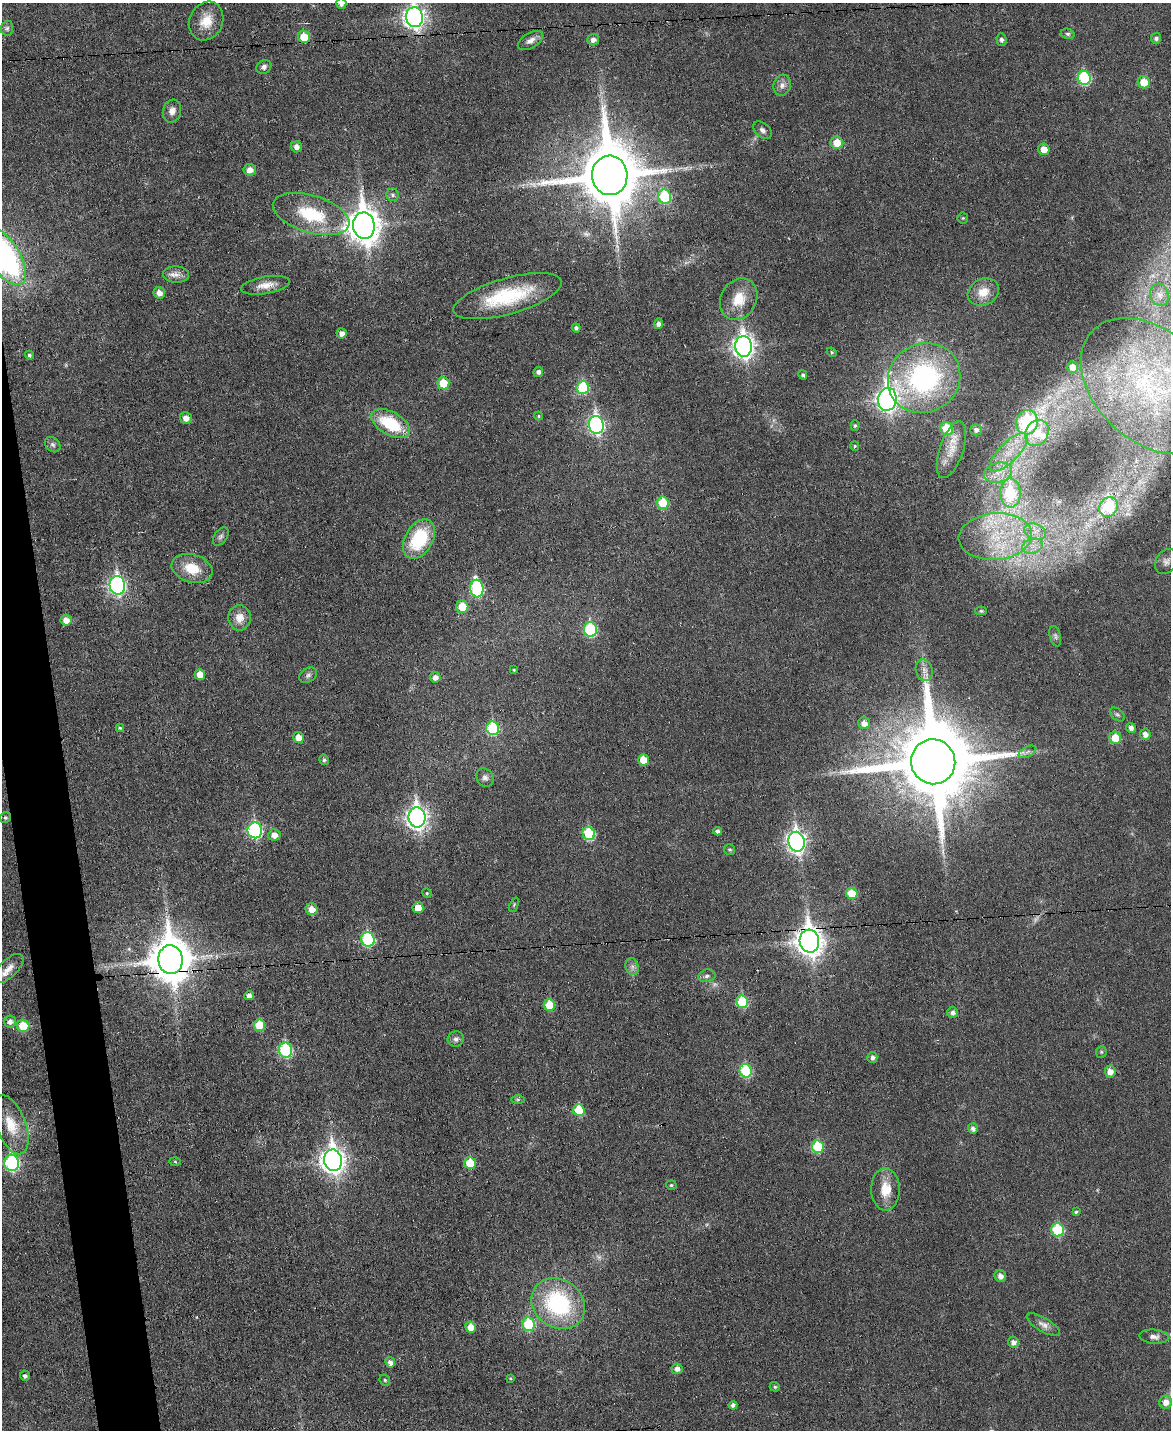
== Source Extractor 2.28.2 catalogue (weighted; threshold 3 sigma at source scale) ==
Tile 7 of 4 x 3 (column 3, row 2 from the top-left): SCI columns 2338-3506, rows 1558-2985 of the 4676 x 4653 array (HDU 1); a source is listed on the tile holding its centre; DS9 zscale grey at full resolution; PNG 1173 x 1432 px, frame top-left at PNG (2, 3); each listed source drawn as its Kron ellipse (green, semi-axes under 4 px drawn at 4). Shown black and unused: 3% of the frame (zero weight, under 3 of 6 exposures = <1% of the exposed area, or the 3 px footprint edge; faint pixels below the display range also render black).
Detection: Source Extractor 2.28.2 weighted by HDU 2 'WHT'; one run over the whole footprint, this tile lists its part. Background 0.0383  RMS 0.0043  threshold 0.0175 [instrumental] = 3 sigma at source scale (4.09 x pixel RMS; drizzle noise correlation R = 1.36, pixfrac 0.8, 0.05/0.05 arcsec/px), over >= 5 px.
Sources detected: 169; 3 too faint to see at this stretch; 1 long thin detection or spike segment (spike, bleed or trail) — neither listed nor drawn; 7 inside a brighter listed object's ellipse — not listed separately; the other 158 listed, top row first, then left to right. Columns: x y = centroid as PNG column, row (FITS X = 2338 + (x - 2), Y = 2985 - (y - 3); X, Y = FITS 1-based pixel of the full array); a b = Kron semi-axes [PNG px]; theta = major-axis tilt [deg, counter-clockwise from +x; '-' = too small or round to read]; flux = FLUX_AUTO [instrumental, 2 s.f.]
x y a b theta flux
341 3 5 5 - 1.9
414 17 10 8 -84 210
206 21 20 16 66 8
7 28 7 6 - 1
1068 34 7 5 -14 0.81
304 37 6 6 - 7.7
1156 38 5 5 - 1.2
1001 39 6 5 - 1.1
530 40 14 7 31 2.5
593 40 6 5 - 1.8
264 67 8 6 33 1.3
1084 78 7 6 - 34
1144 82 6 6 - 6.7
782 85 11 8 75 2.4
172 111 11 9 75 2.7
762 130 10 7 -43 1.5
837 143 6 6 - 6.7
296 147 6 5 - 2.1
1044 149 6 5 - 4.6
250 170 6 6 - 3
610 175 20 17 -86 3300
393 195 6 6 - 1
665 197 7 6 - 21
311 214 39 18 -17 22
963 218 5 5 - 0.51
364 226 13 11 -83 690
4 256 33 16 -57 110
176 275 13 8 -2 2.6
266 285 25 8 10 4.6
983 292 16 13 26 5.9
159 293 6 5 - 2.6
1160 295 11 9 -74 2.8
508 296 56 18 16 29
739 299 21 18 60 9
658 324 5 4 - 1.6
576 328 4 4 - 1.2
342 333 5 5 - 1.9
744 346 10 8 -84 230
832 352 5 4 - 0.55
29 355 4 4 - 0.75
1073 367 5 5 - 3.2
538 372 5 5 - 1.5
803 375 5 4 - 0.78
924 378 37 34 32 73
443 383 6 6 - 9
1151 386 81 55 -42 89
583 387 6 6 - 21
887 399 11 9 80 210
539 416 4 4 - 0.54
186 418 6 5 - 2.8
1027 422 12 11 - 36
391 424 21 11 -30 21
596 425 9 7 -80 100
855 426 5 4 - 0.62
947 428 7 6 - 12
976 430 6 6 - 1.4
1037 433 14 11 59 7.6
53 445 9 6 -44 1.3
855 446 5 4 - 0.5
951 450 30 12 72 6.8
1009 452 25 9 45 8.7
998 473 14 10 14 5
1010 493 15 10 -90 22
663 503 6 6 - 11
1109 507 10 9 - 21
1035 532 11 8 -22 3.8
221 536 10 6 55 1.2
995 537 37 23 5 30
419 539 21 14 60 25
1032 546 10 7 16 3.3
1166 561 13 10 55 2.3
192 568 21 14 -17 9.9
117 585 9 7 -79 110
477 589 9 6 -81 50
462 607 6 6 - 8.4
981 611 6 4 -1 0.59
239 618 12 11 - 4.5
66 620 5 5 - 3.2
590 629 7 6 - 36
1055 636 10 5 -77 1.1
514 670 4 3 - 0.41
924 670 11 8 -73 2.3
200 674 5 5 - 4.5
308 675 9 7 33 1.2
435 677 5 5 - 1.8
1117 714 8 5 -40 0.86
864 723 6 6 - 2.7
120 728 4 4 - 0.45
493 728 7 6 - 27
1131 728 5 5 - 1.6
1145 734 5 5 - 2.3
298 737 5 5 - 3.5
1115 738 6 6 - 7.7
1027 752 9 5 27 1.3
324 760 5 5 - 0.79
643 760 5 5 - 7.3
933 762 22 22 - 5800
485 778 9 8 - 1.6
417 817 10 8 -83 230
5 818 6 5 - 0.7
255 830 8 7 - 58
718 831 4 4 - 1.3
589 833 6 6 - 23
274 835 6 6 - 2.9
796 842 10 8 -81 180
730 849 5 5 - 0.65
427 893 5 4 - 0.51
852 893 6 5 - 9.4
514 905 8 4 68 0.52
418 908 5 5 - 5.5
312 909 6 5 - 3.9
368 939 7 6 - 34
809 941 11 9 -76 450
170 960 14 12 -83 1300
632 967 8 6 -71 1.5
8 968 19 8 45 3.8
707 976 8 6 11 1.3
249 996 5 4 - 1.9
742 1002 6 6 - 20
549 1005 6 5 - 12
953 1012 5 5 - 1.5
10 1021 6 6 - 2
259 1025 6 5 - 12
23 1026 6 6 - 11
456 1039 8 7 - 1.4
285 1050 7 6 - 35
1101 1052 6 5 - 0.65
872 1057 5 5 - 1.3
746 1071 7 6 - 26
1110 1072 6 5 - 3
518 1099 7 4 0 0.7
579 1110 6 5 - 13
11 1125 31 14 -69 10
973 1129 5 4 - 1.4
818 1147 6 6 - 19
333 1160 11 9 -81 310
175 1162 6 4 -2 0.51
12 1163 8 7 - 58
470 1163 6 5 - 10
671 1185 5 4 - 0.58
885 1189 21 14 -89 8.4
1076 1212 4 4 - 0.64
1057 1230 6 6 - 21
1000 1276 6 5 - 2.1
558 1304 28 24 -37 45
528 1324 7 6 - 21
1043 1325 19 7 -31 2.7
471 1327 5 5 - 4.4
1154 1337 15 7 -5 2.1
1013 1342 5 5 - 1.8
390 1362 5 5 - 1.9
677 1369 5 5 - 1.8
25 1376 5 5 - 1.2
510 1378 4 3 - 0.45
385 1380 6 5 - 0.59
775 1387 5 4 - 0.74
1166 1402 6 6 - 3.3
733 1405 4 4 - 1.4
Overlapping masked pixels (flux is a lower limit): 4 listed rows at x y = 4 256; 508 296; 809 941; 170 960
Isophote crosses this tile's border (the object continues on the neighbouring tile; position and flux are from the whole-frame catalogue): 5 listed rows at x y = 341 3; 414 17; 4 256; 1151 386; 8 968